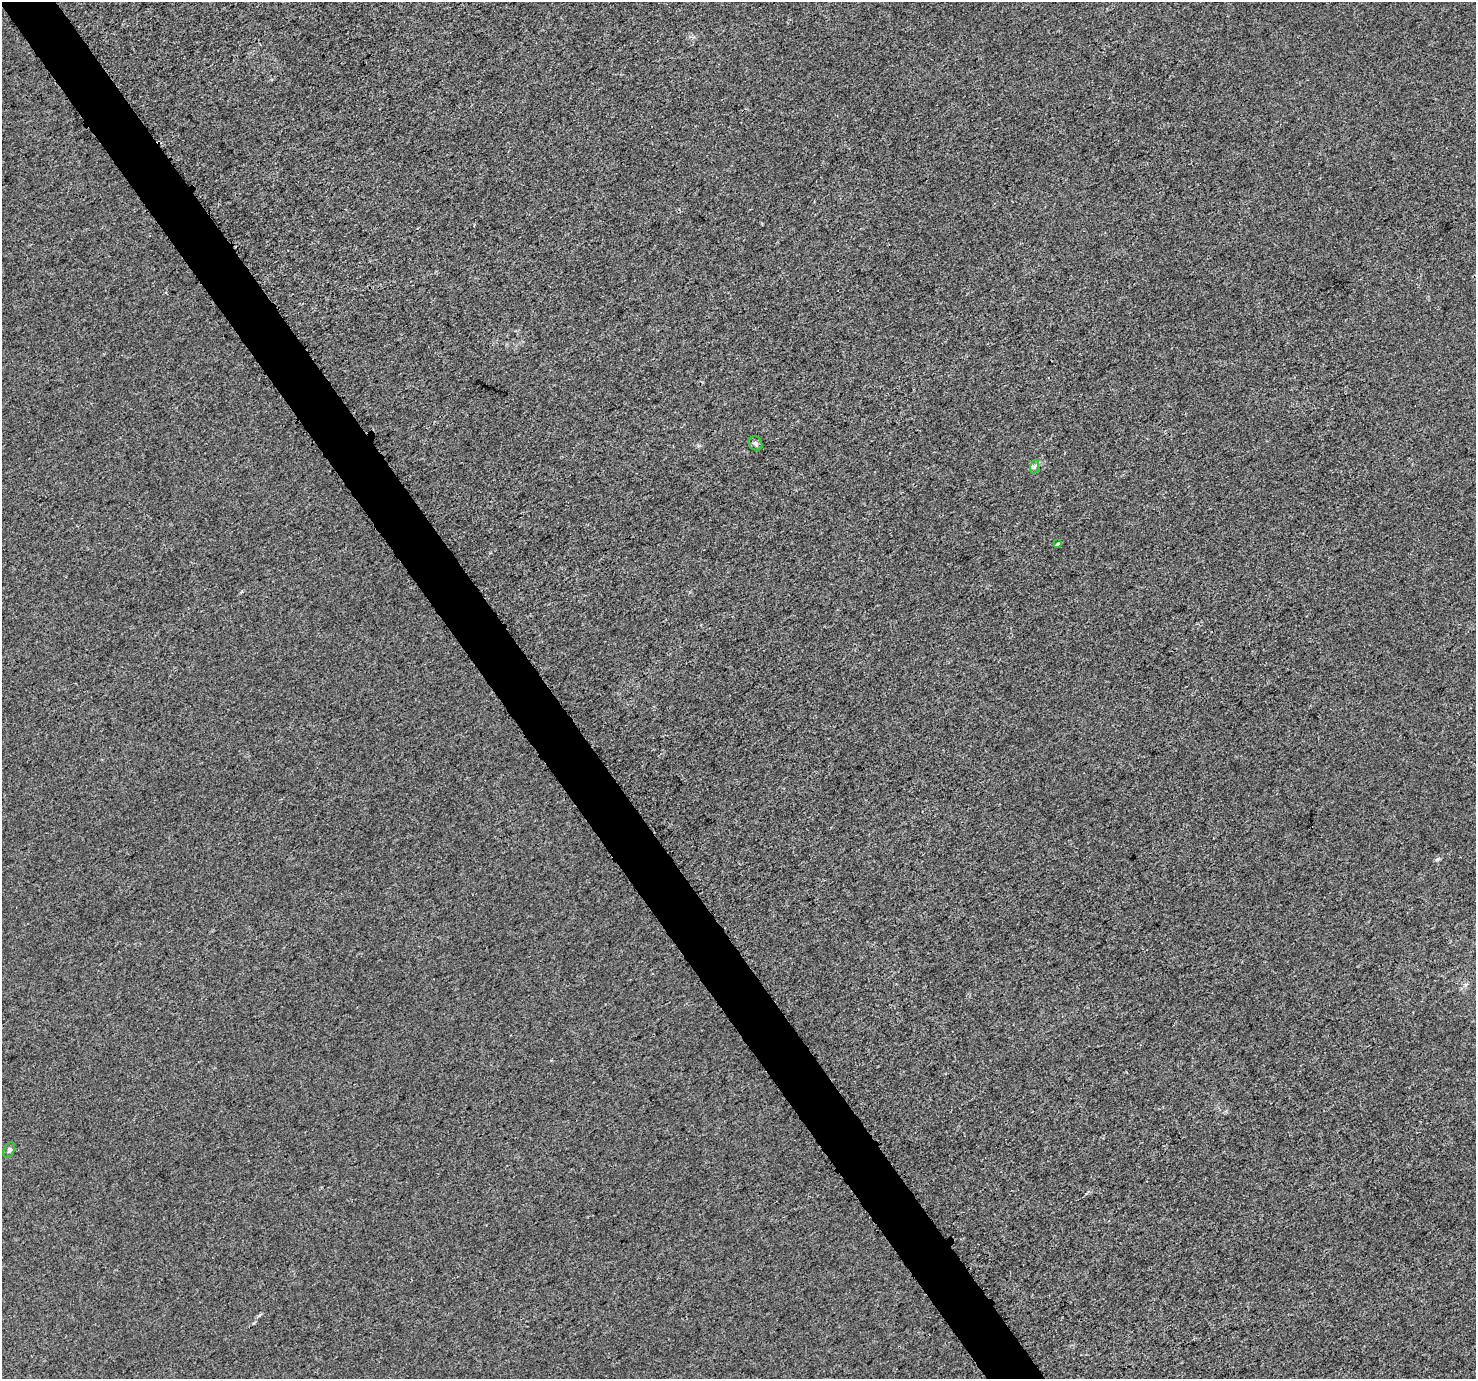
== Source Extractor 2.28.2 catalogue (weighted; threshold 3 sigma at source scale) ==
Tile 11 of 4 x 4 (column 3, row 3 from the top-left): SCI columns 2968-4441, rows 1523-2899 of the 5941 x 5860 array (HDU 1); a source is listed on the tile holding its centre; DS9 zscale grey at full resolution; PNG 1478 x 1381 px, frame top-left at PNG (2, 2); each listed source drawn as its Kron ellipse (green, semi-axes under 4 px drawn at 4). Shown black and unused: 4% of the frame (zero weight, under 3 of 4 exposures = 2% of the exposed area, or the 3 px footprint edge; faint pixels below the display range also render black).
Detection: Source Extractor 2.28.2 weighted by HDU 2 'WHT'; one run over the whole footprint, this tile lists its part. Background 5.82e-04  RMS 0.0026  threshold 0.0118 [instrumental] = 3 sigma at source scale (4.5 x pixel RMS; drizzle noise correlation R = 1.50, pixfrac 1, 0.0396/0.0396 arcsec/px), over >= 5 px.
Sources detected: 4; all 4 listed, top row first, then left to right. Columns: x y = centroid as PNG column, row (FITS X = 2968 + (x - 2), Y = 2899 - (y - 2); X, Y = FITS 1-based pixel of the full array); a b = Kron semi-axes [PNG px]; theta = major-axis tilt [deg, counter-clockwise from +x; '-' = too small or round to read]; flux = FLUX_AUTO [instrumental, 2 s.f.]
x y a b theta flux
755 443 7 6 - 0.6
1034 467 7 4 71 0.52
1057 544 4 3 - 0.27
9 1150 8 5 67 0.59